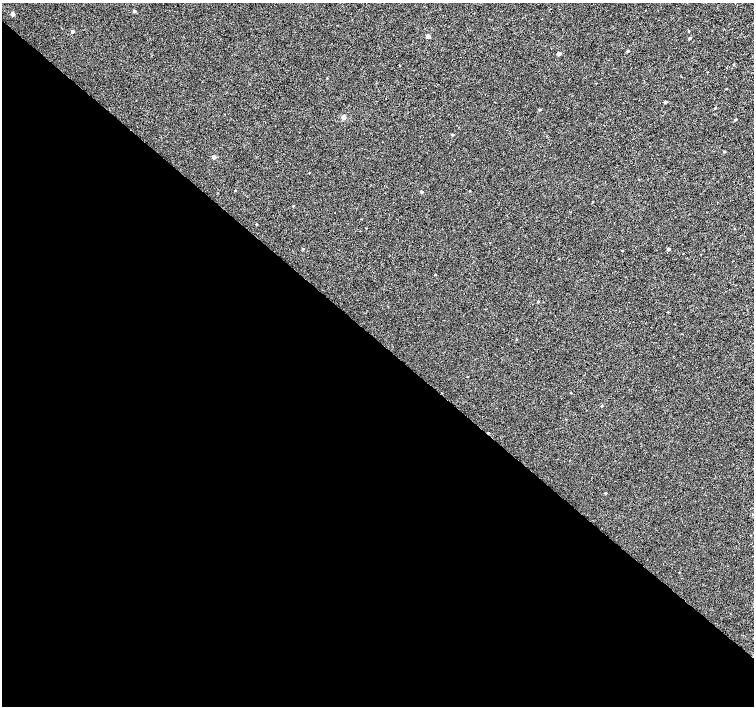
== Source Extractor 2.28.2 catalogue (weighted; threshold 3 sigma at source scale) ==
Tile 14 of 4 x 4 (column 2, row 4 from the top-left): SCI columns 1511-3013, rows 232-1639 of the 6023 x 6028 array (HDU 1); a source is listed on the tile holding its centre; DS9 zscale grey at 2 x 2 block average (1 PNG px = mean of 2 x 2 image px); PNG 756 x 708 px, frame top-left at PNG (2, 3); no overlay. Shown black and unused: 52% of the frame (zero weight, under 3 of 4 exposures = <1% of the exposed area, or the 3 px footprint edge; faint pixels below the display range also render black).
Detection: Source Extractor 2.28.2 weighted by HDU 2 'WHT'; one run over the whole footprint, this tile lists its part. Background 2.34e-04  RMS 0.0024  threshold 0.0107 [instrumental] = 3 sigma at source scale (4.5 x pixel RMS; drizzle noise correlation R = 1.50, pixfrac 1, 0.0396/0.0396 arcsec/px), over >= 5 px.
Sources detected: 44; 1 cosmic-ray / hot-pixel residue — not listed; the other 43 listed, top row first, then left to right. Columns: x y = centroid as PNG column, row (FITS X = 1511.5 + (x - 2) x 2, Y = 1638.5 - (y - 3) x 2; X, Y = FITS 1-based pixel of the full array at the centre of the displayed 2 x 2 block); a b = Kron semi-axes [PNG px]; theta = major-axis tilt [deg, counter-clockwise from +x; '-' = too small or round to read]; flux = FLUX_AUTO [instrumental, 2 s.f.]
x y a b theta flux
134 11 3 2 - 1.6
13 14 3 2 - 4
72 31 2 2 - 2
688 31 3 2 - 0.34
428 36 3 2 - 3.1
690 38 3 2 - 0.85
628 51 3 2 - 0.85
559 54 3 2 - 2.8
734 65 3 2 - 0.33
596 83 3 2 - 0.21
726 89 2 2 - 0.23
665 102 2 2 - 1.4
715 108 3 2 - 0.55
540 110 3 2 - 0.6
224 114 2 2 - 0.16
343 117 3 2 - 5.5
735 119 3 2 - 0.68
452 135 3 2 - 0.66
724 152 3 3 - 0.49
214 157 3 2 - 3
235 191 2 2 - 0.4
470 191 3 2 - 0.23
421 192 3 2 - 1.1
217 193 2 2 - 0.22
592 202 3 2 - 0.28
293 206 2 2 - 0.34
256 224 2 2 - 0.47
366 228 2 2 - 0.2
490 243 2 2 - 0.19
303 249 3 2 - 0.7
668 249 3 2 - 1.1
622 250 3 2 - 0.3
435 275 2 2 - 0.28
538 301 3 2 - 0.72
668 312 2 2 - 0.28
516 339 3 2 - 0.28
468 377 2 2 - 0.22
571 393 2 2 - 0.41
601 406 3 2 - 0.5
488 433 2 2 - 0.55
605 493 3 2 - 0.54
752 514 3 3 - 0.44
679 572 2 2 - 0.21
Overlapping masked pixels (flux is a lower limit): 1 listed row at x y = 488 433
Isophote crosses this tile's border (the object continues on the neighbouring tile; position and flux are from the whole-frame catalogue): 1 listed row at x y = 752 514
Diffuse or blended objects may show on this block-average render without a row.